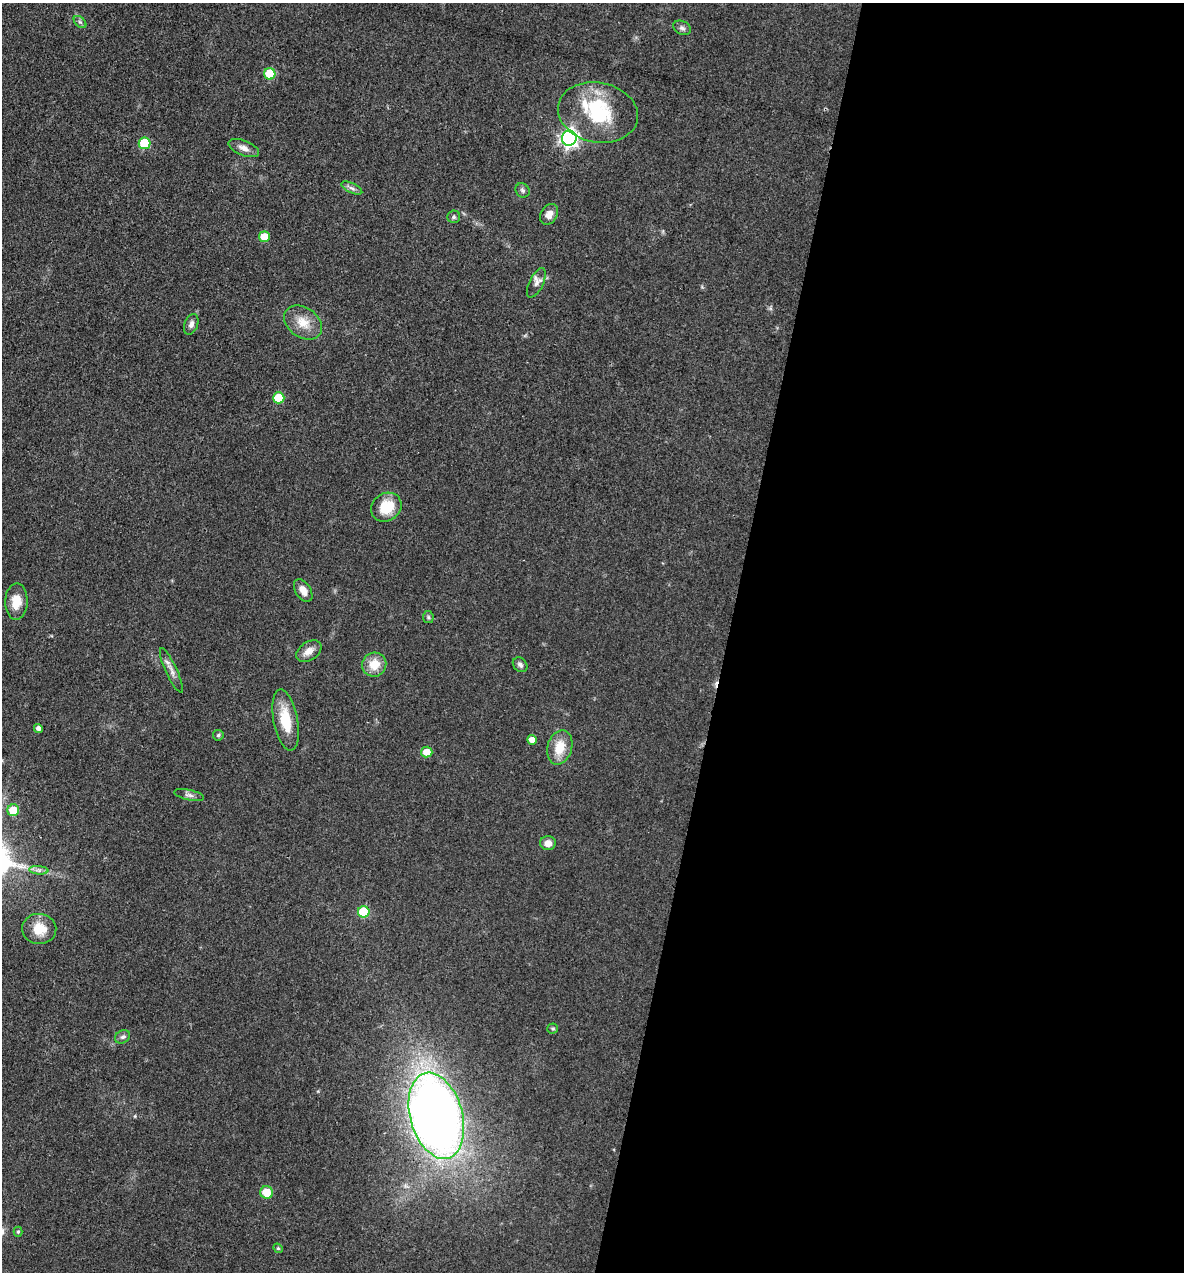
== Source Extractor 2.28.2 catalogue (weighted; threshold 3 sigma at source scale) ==
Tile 12 of 4 x 4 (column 4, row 3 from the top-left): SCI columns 3794-4975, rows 1272-2541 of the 5098 x 5081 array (HDU 1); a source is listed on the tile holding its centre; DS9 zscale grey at full resolution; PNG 1186 x 1274 px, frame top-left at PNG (2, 3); each listed source drawn as its Kron ellipse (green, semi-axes under 4 px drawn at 4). Shown black and unused: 39% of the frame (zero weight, under 3 of 4 exposures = <1% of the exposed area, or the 3 px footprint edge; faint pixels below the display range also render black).
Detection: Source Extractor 2.28.2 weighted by HDU 2 'WHT'; one run over the whole footprint, this tile lists its part. Background 0.078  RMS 0.0068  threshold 0.0305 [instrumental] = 3 sigma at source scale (4.5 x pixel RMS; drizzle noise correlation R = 1.50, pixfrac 1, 0.05/0.05 arcsec/px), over >= 5 px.
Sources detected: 45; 1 inside a brighter object's white glare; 1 cosmic-ray / hot-pixel residue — neither listed nor drawn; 1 inside a brighter listed object's ellipse — not listed separately; the other 42 listed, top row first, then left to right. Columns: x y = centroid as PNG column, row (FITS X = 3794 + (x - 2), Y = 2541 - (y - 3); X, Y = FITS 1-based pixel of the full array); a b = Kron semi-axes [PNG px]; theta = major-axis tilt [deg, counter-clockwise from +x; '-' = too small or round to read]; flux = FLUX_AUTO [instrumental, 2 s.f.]
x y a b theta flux
80 22 7 4 -44 1.5
682 28 9 6 -27 2.2
270 74 6 5 - 30
598 112 40 30 -11 48
569 138 7 7 - 250
145 143 6 6 - 33
244 148 16 7 -21 4.6
352 188 11 5 -26 2.4
522 190 7 6 - 1.8
549 214 11 8 59 4.7
454 217 6 6 - 1.5
264 237 5 5 - 14
536 283 16 7 64 3.8
303 322 21 15 -35 12
191 324 10 6 70 2.7
279 398 5 5 - 26
386 507 16 13 36 18
303 591 12 7 -58 5.2
16 602 18 11 88 10
428 617 6 5 - 1.2
309 651 14 9 34 5.7
374 665 12 12 - 12
520 665 8 6 -45 2
171 670 24 5 -65 4.3
286 720 31 12 -79 21
38 728 4 4 - 2.5
218 735 5 5 - 1.1
532 740 5 5 - 5.5
560 747 17 12 75 14
427 752 6 5 - 8.9
189 795 15 5 -12 2.7
13 810 6 6 - 15
548 843 8 7 - 4.5
39 870 10 4 -5 2.3
364 912 6 5 - 34
39 929 17 15 -6 14
553 1029 5 5 - 1.2
122 1037 8 6 29 1.9
436 1116 44 26 -74 660
266 1192 6 6 - 13
18 1232 5 4 - 1.1
278 1248 5 4 - 0.88
Overlapping masked pixels (flux is a lower limit): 1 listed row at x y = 436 1116